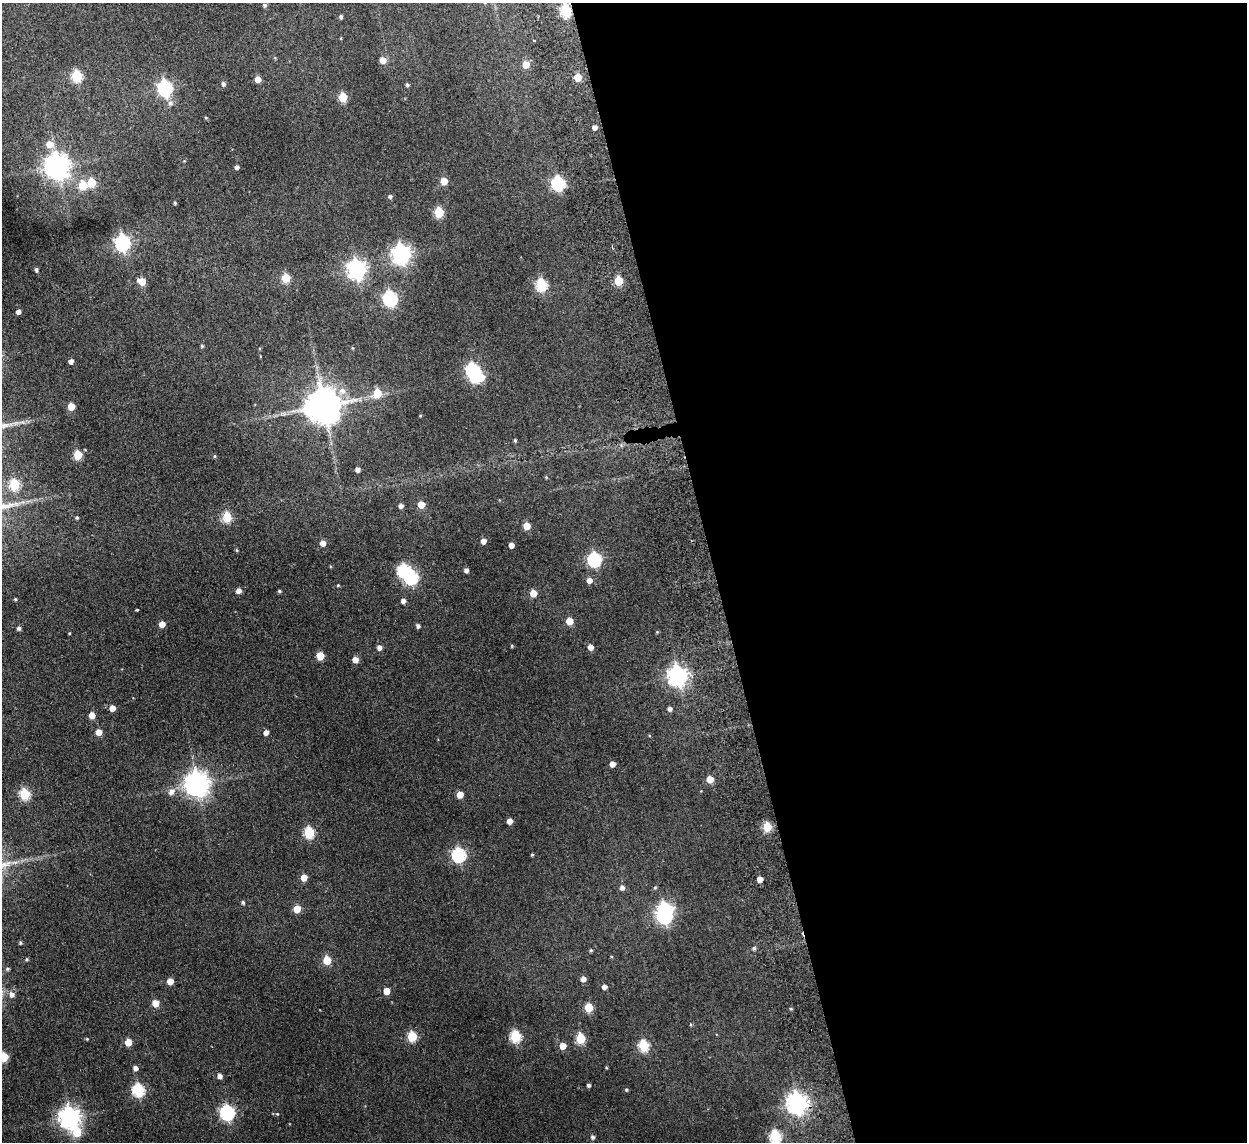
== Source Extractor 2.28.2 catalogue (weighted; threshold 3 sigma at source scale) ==
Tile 8 of 4 x 4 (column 4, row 2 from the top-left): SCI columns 3787-5031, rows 2434-3573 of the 5083 x 4981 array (HDU 1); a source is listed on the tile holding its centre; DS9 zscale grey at full resolution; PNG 1249 x 1144 px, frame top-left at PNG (2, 3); no overlay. Shown black and unused: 43% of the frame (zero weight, under 2 of 3 exposures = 3% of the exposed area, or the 3 px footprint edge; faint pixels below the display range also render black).
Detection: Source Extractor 2.28.2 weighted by HDU 2 'WHT'; one run over the whole footprint, this tile lists its part. Background 0.165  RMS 0.014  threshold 0.0629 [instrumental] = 3 sigma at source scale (4.5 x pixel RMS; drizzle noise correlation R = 1.50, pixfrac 1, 0.05/0.05 arcsec/px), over >= 5 px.
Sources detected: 140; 5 inside a brighter object's white glare — not listed; the other 135 listed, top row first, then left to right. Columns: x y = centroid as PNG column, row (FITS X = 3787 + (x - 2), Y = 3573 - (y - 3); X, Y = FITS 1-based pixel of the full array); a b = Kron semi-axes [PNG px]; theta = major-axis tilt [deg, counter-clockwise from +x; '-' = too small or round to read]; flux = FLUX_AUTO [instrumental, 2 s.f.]
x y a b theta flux
265 5 5 5 - 2.2
566 11 6 5 - 92
341 16 4 4 - 2.3
534 40 3 2 - 2.3
383 60 5 5 - 11
526 64 6 5 - 17
77 76 6 5 - 90
577 77 5 5 - 25
258 79 5 5 - 11
223 84 5 4 - 3.3
407 85 4 4 - 2.1
165 88 7 6 - 230
342 97 5 5 - 44
170 103 7 6 - 4.4
595 127 4 4 - 5.1
49 144 8 7 - 13
57 166 8 8 - 1200
237 167 4 4 - 3.5
444 181 5 5 - 19
92 183 5 5 - 44
558 183 6 6 - 180
82 186 5 5 - 37
390 196 5 4 - 2.7
175 203 4 3 - 1.5
439 212 5 5 - 66
122 243 7 6 - 290
401 254 7 7 - 550
36 269 4 4 - 2.7
357 269 7 7 - 550
286 278 5 5 - 43
142 281 6 5 - 21
618 281 5 5 - 45
541 285 6 5 - 120
390 298 7 6 - 230
18 312 4 4 - 5
202 346 4 4 - 1.6
71 361 4 4 - 5.1
473 370 6 6 - 200
342 391 9 8 - 8.4
377 393 5 5 - 36
324 405 10 10 - 3300
71 406 5 5 - 17
515 440 4 3 - 1.8
78 455 5 5 - 46
215 456 4 4 - 1.4
357 469 4 4 - 5.1
546 477 4 3 - 1.2
14 484 6 5 - 82
421 504 5 5 - 19
401 506 4 4 - 4.4
77 517 4 4 - 1.8
227 517 5 5 - 58
527 526 5 5 - 18
483 541 5 4 - 7.2
323 543 5 5 - 7.8
511 545 4 4 - 8
236 550 5 3 - 1.2
594 559 6 6 - 190
466 570 4 4 - 4
411 577 7 6 - 180
589 580 6 5 - 7
338 585 4 3 - 1
238 591 5 5 - 6.4
279 591 4 4 - 1.8
533 593 5 5 - 19
15 599 4 3 - 1.4
403 601 5 4 - 4.7
137 610 3 3 - 1.6
569 621 5 5 - 21
162 624 5 4 - 11
418 626 4 4 - 3.4
19 628 5 4 - 3.1
657 632 4 4 - 1.1
69 633 4 3 - 1
512 646 4 4 - 1.4
379 647 5 4 - 5.8
591 647 5 4 - 8.9
320 656 5 5 - 30
355 660 5 5 - 12
678 676 7 7 - 630
112 708 5 5 - 11
669 709 5 4 - 4
92 715 5 4 - 13
99 732 5 5 - 14
266 732 5 4 - 6.1
612 764 4 4 - 9.1
710 779 5 5 - 19
197 784 8 8 - 1200
171 792 9 6 43 6.7
24 794 6 5 - 81
460 795 5 5 - 17
510 821 4 4 - 9.2
767 827 5 5 - 48
309 832 6 5 - 87
459 855 6 6 - 210
532 855 4 3 - 1.3
304 877 5 5 - 15
760 879 4 4 - 9
655 887 5 3 - 1.3
622 888 5 5 - 4.5
243 903 5 4 - 2.2
297 909 5 5 - 22
664 916 7 6 - 250
20 943 4 4 - 1.8
754 948 5 4 - 2.3
591 950 4 4 - 1.6
27 959 4 4 - 1.5
327 960 5 5 - 32
8 969 5 4 - 1.9
583 979 5 5 - 6.4
170 981 5 5 - 14
604 987 4 4 - 5.5
386 991 5 4 - 16
12 994 7 6 - 5.6
155 1003 5 5 - 17
589 1008 5 5 - 40
412 1036 5 5 - 60
515 1036 6 5 - 110
580 1038 6 5 - 56
87 1039 4 4 - 1.1
128 1042 5 5 - 20
563 1046 5 5 - 13
643 1046 6 5 - 86
4 1057 5 5 - 49
135 1068 5 5 - 5.5
220 1076 5 4 - 5.6
588 1085 4 3 - 2.8
138 1090 6 6 - 130
626 1090 4 4 - 1.6
797 1103 7 7 - 750
227 1112 7 6 - 250
277 1114 4 3 - 1.1
70 1118 8 7 - 790
775 1136 6 5 - 120
593 1137 5 4 - 3.2
Overlapping masked pixels (flux is a lower limit): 2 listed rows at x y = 566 11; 797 1103
Isophote crosses this tile's border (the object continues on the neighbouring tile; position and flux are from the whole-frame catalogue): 2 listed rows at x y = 4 1057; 775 1136